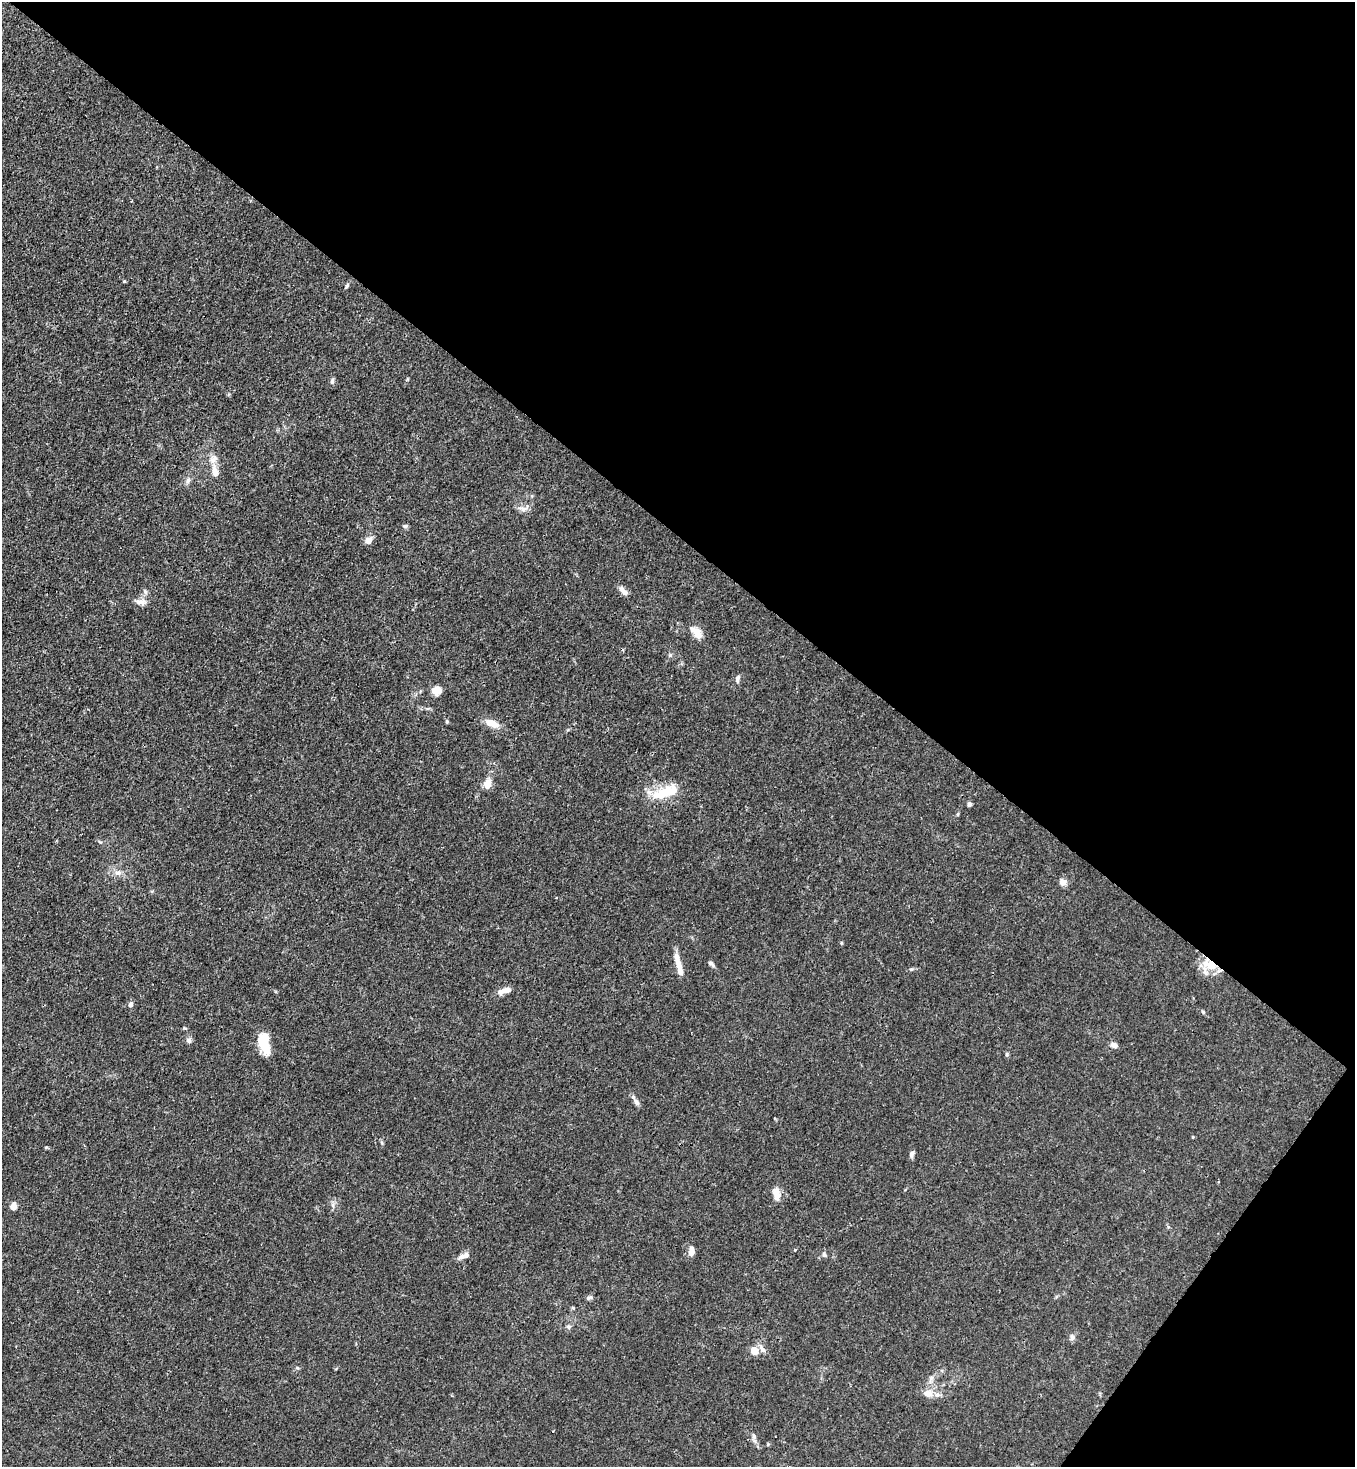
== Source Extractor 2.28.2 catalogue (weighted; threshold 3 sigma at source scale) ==
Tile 8 of 4 x 4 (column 4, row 2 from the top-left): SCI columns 4423-5775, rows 2990-4454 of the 6000 x 5978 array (HDU 1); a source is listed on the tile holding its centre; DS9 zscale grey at full resolution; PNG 1357 x 1469 px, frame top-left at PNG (2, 2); no overlay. Shown black and unused: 40% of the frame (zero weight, under 3 of 4 exposures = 7% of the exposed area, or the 3 px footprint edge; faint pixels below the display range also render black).
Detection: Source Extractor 2.28.2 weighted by HDU 2 'WHT'; one run over the whole footprint, this tile lists its part. Background 0.02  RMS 0.0026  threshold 0.0118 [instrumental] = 3 sigma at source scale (4.5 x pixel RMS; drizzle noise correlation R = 1.50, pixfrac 1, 0.05/0.05 arcsec/px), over >= 5 px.
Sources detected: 55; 5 inside a brighter listed object's ellipse — not listed separately; the other 50 listed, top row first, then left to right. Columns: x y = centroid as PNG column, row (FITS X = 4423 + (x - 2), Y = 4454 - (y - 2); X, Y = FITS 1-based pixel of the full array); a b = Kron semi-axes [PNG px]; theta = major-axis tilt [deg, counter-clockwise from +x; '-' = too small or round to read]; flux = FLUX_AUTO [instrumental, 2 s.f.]
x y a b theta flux
124 281 5 3 - 0.26
347 286 7 4 63 0.45
332 381 9 5 79 0.66
213 459 15 8 52 1.9
215 472 13 8 -81 2.4
188 481 9 5 63 0.83
524 509 16 8 10 1.7
405 526 7 5 14 0.53
368 540 9 8 - 1.7
145 591 8 5 -63 0.69
624 592 13 6 -44 1.7
141 602 19 9 -11 1.9
698 634 19 10 -74 2.4
737 678 10 6 79 0.82
437 690 7 6 - 5.1
447 721 6 4 -72 0.35
492 723 17 8 -21 3.6
487 784 12 8 68 2.6
665 792 37 13 19 8.4
969 804 5 5 - 0.64
958 814 5 3 - 0.32
118 873 10 8 8 1.4
1063 882 8 8 - 1.6
841 943 5 3 - 0.27
711 964 10 4 -39 0.65
1211 965 22 16 -26 6.3
679 967 26 7 -80 3.1
503 991 16 7 35 1.7
131 1004 7 6 - 0.75
1203 1012 5 4 - 0.34
185 1028 6 3 -17 0.29
189 1040 7 7 - 0.84
264 1044 21 10 -78 7.8
1114 1045 9 7 -22 1.2
636 1102 10 6 -54 1
912 1154 9 6 78 0.79
776 1194 15 9 -80 2.7
13 1206 7 6 - 2.1
691 1251 10 6 83 2.1
824 1255 7 5 -54 0.6
461 1257 12 7 25 1.2
589 1297 9 5 17 0.63
568 1327 6 6 - 0.69
1072 1337 8 6 -75 0.87
762 1349 13 7 -54 1.3
754 1351 5 5 - 8.3
931 1378 7 6 - 0.79
928 1394 13 9 -18 2.3
754 1437 9 4 -72 0.73
768 1444 5 4 - 0.28
Overlapping masked pixels (flux is a lower limit): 1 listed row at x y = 1211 965
Unlisted compact peaks at least as high as the median listed source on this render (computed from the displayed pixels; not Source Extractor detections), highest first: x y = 670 655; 911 969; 1007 1054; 46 1147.